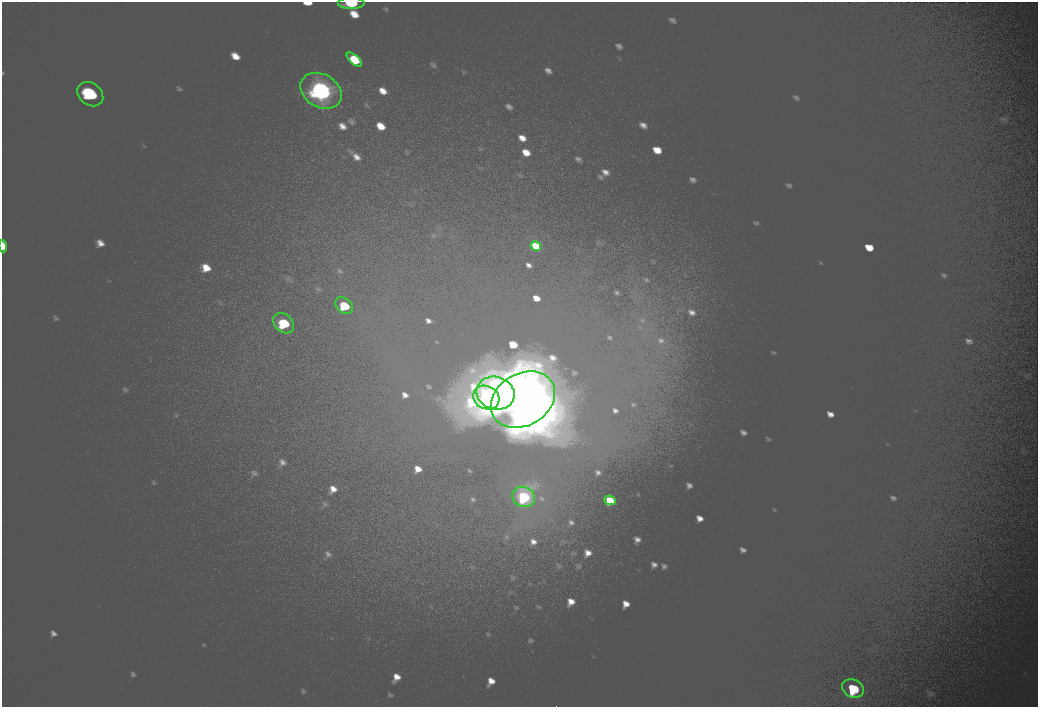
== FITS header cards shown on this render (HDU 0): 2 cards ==
NAXIS1  =                 2072
NAXIS2  =                 1410

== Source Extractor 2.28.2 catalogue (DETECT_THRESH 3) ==
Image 2072 x 1410 px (HDU 0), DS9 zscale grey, zoomed out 1/2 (1 PNG px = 2 x 2 image px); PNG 1040 x 709 px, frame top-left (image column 1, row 1410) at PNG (2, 2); each listed source drawn as its Kron ellipse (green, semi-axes under 4 px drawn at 4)
Background 100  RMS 30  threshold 90.5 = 3 sigma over >= 5 px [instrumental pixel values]
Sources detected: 14; all 14 listed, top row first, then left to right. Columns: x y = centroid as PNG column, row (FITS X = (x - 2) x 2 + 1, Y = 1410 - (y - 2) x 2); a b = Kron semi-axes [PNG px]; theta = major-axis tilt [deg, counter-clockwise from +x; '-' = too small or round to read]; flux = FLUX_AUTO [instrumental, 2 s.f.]
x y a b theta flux
351 3 13 5 0 25000
354 60 9 4 -42 18000
321 91 22 16 -31 140000
90 94 14 11 -38 60000
3 246 6 4 -85 8000
536 246 5 4 - 11000
344 306 10 7 -40 26000
284 323 11 8 -42 38000
496 393 19 16 -16 180000
486 397 13 11 -26 71000
523 400 34 26 31 470000
524 497 11 10 - 44000
610 500 6 4 -23 12000
853 688 11 8 -25 35000
At the frame edge (FLAGS 8, measured only in part): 2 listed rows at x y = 351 3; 3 246